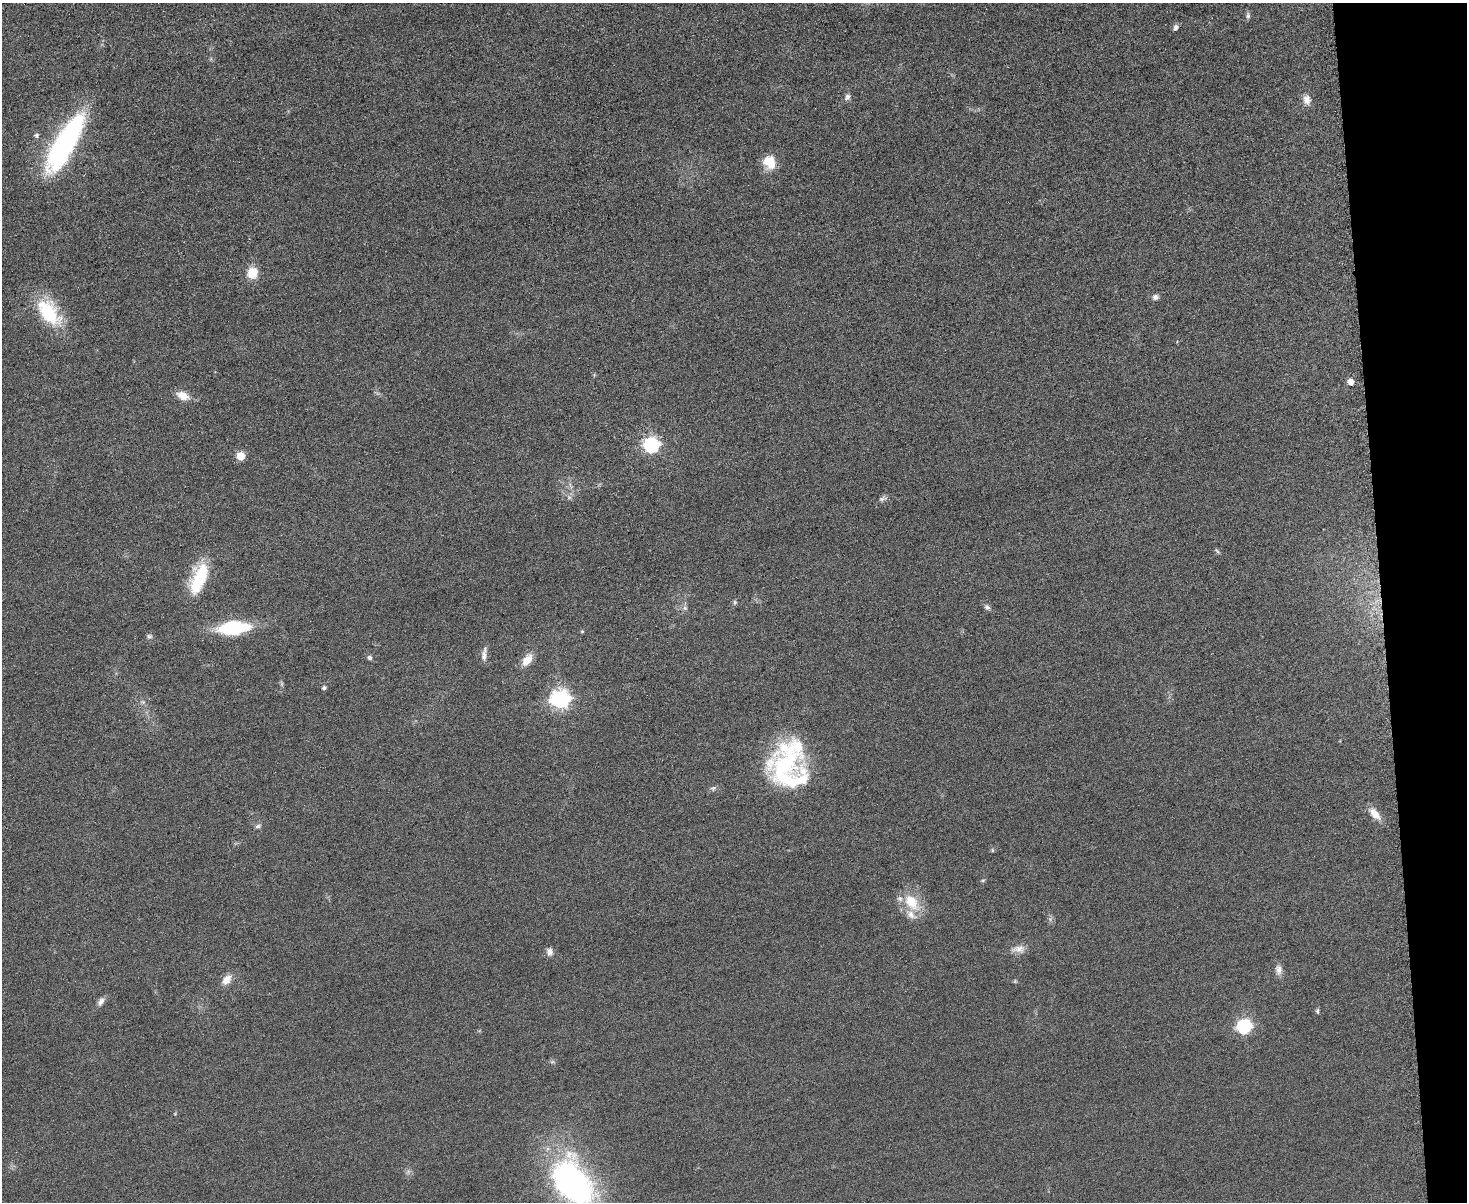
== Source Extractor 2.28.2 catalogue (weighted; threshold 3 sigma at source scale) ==
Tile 9 of 3 x 4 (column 3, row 3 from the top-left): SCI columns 3078-4542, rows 1217-2416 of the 4798 x 4820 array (HDU 1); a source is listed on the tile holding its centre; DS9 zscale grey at full resolution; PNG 1469 x 1204 px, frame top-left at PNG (2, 3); no overlay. Shown black and unused: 6% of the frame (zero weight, under 3 of 6 exposures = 2% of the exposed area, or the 3 px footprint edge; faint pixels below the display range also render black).
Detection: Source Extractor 2.28.2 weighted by HDU 2 'WHT'; one run over the whole footprint, this tile lists its part. Background 0.0583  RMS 0.0089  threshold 0.0364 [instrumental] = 3 sigma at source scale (4.09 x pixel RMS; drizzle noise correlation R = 1.36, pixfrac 0.8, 0.05/0.05 arcsec/px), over >= 5 px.
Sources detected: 52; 3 too faint to see at this stretch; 1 inside a brighter object's white glare — not listed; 2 inside a brighter listed object's ellipse — not listed separately; the other 46 listed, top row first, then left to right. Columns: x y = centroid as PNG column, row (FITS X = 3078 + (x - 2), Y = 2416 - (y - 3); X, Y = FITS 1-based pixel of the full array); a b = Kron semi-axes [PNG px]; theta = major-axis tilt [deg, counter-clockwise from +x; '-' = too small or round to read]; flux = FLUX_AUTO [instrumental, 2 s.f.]
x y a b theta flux
1248 15 9 6 83 2.1
1176 28 8 6 73 2.6
847 97 10 7 44 2.9
1307 100 14 10 -77 6.2
36 135 7 6 - 2
65 145 67 20 62 160
769 162 14 12 -67 19
252 273 11 10 - 16
1155 297 8 7 - 3
49 312 38 21 -50 50
1350 382 5 5 - 7.9
183 396 15 9 -22 10
651 445 7 6 - 190
240 456 5 5 - 26
569 497 7 6 - 2.3
883 499 12 6 15 2.7
1217 551 9 3 -56 1.3
199 579 37 16 69 42
735 602 7 5 -89 1.5
987 607 8 6 -39 2.5
685 608 8 6 -23 2.3
233 628 28 12 5 73
582 631 5 4 - 0.96
149 636 8 6 -1 1.9
484 656 15 8 -87 4.9
369 658 7 6 - 2
527 660 17 10 55 10
324 688 7 6 - 1.6
560 699 8 7 - 380
143 702 7 5 -1 2
786 768 56 36 75 120
713 788 9 6 16 2.3
1375 814 19 9 -47 9.4
258 826 8 5 21 2.1
992 850 5 5 - 1.2
983 880 6 4 18 1
912 902 27 16 -50 24
1018 949 20 10 4 7.1
549 952 10 8 -82 4
1278 970 14 9 -86 5.2
227 980 15 9 46 8.3
101 1001 13 7 54 4.2
1317 1011 7 4 -85 1.5
1244 1026 7 6 - 160
408 1172 8 5 46 2
573 1182 64 41 -54 210
Isophote crosses this tile's border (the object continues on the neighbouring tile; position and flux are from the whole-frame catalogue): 1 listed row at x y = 573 1182